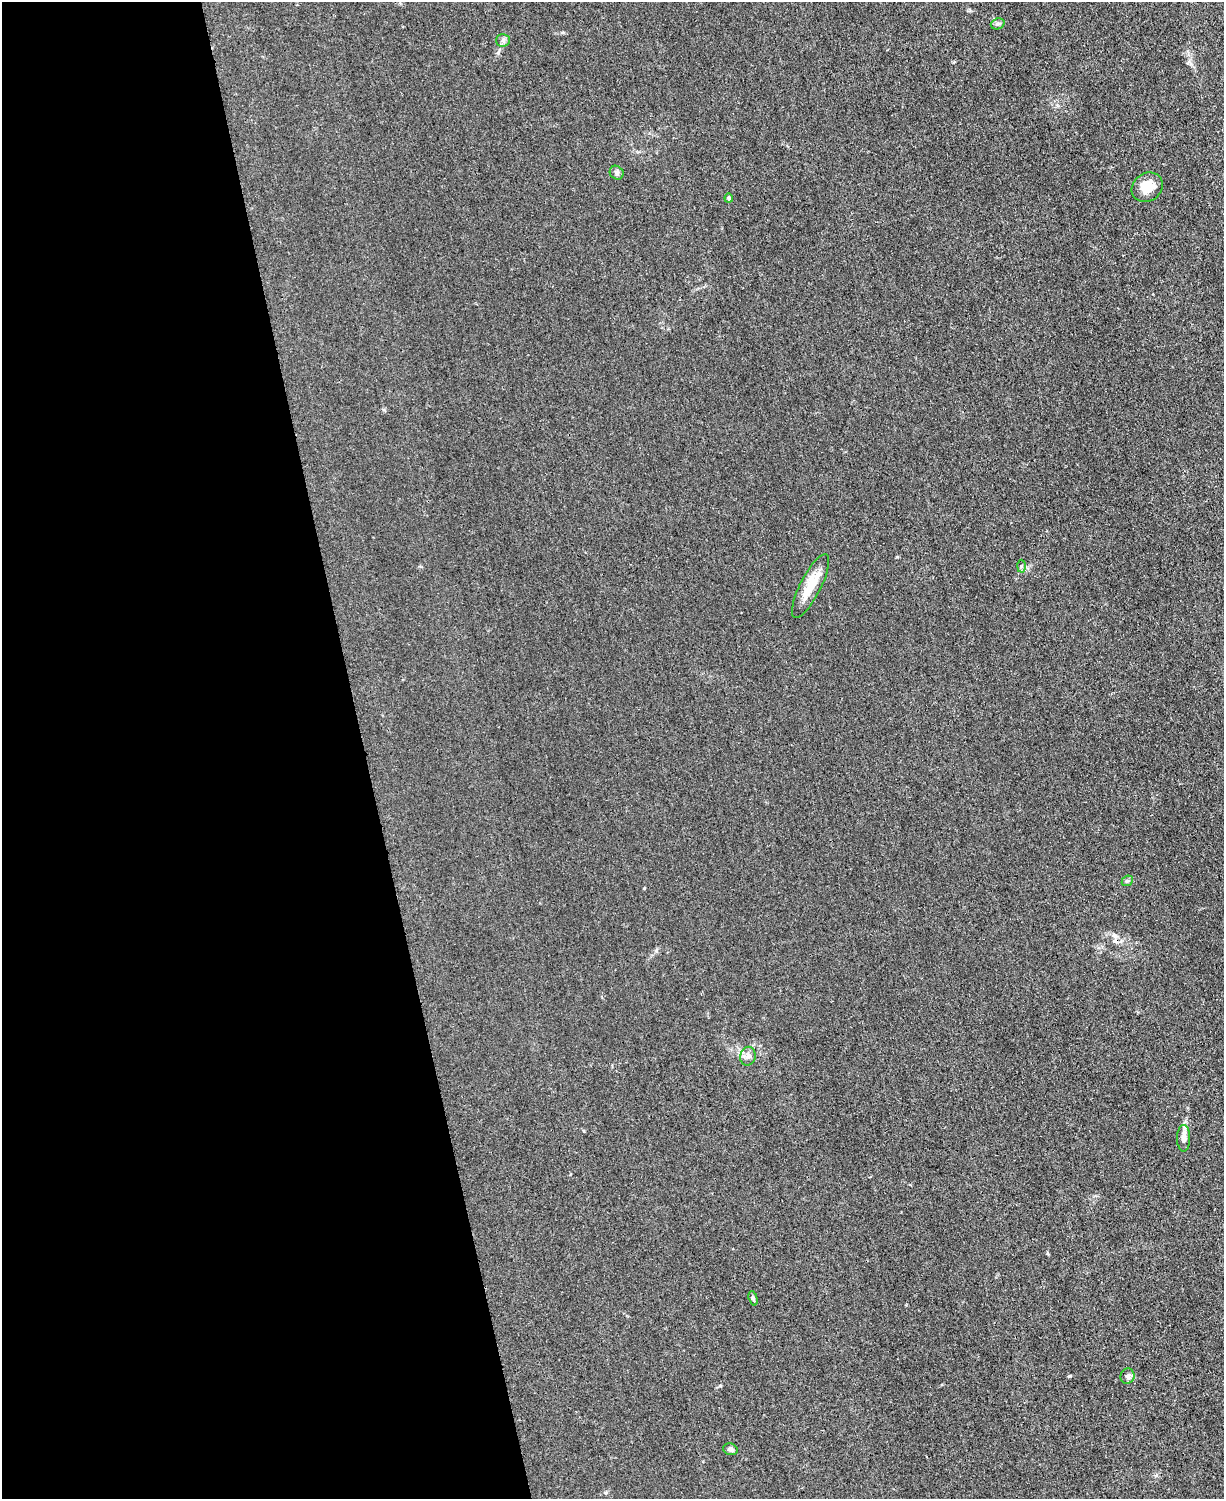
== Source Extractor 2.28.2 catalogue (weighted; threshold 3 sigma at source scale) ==
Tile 5 of 4 x 3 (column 1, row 2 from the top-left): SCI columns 13-1234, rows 1760-3256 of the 4923 x 4898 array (HDU 1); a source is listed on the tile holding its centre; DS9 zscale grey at full resolution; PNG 1226 x 1501 px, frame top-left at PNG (2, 2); each listed source drawn as its Kron ellipse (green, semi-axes under 4 px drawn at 4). Shown black and unused: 30% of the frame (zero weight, under 3 of 4 exposures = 2% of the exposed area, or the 3 px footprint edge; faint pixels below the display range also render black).
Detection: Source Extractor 2.28.2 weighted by HDU 2 'WHT'; one run over the whole footprint, this tile lists its part. Background 0.0151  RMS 0.0046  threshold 0.0205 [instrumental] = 3 sigma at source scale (4.5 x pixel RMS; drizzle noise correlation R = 1.50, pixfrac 1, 0.05/0.05 arcsec/px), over >= 5 px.
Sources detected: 14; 1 cosmic-ray / hot-pixel residue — neither listed nor drawn; the other 13 listed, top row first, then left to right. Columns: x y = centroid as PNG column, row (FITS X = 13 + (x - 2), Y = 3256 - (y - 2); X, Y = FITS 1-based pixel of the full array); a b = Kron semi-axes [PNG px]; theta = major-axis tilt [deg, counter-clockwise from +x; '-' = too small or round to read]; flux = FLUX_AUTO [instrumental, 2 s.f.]
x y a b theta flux
998 24 7 5 20 0.91
503 40 6 6 - 1.1
617 173 7 6 - 1.1
1147 187 16 14 35 8.3
729 198 4 4 - 0.81
1021 566 6 4 88 0.76
811 586 35 10 63 9.8
1127 881 6 4 42 0.77
748 1056 9 7 77 1.8
1184 1138 13 6 -90 2.5
753 1298 7 4 -74 0.79
1128 1376 8 7 - 1.5
730 1449 7 5 -16 1.2
Unlisted compact peaks at least as high as the median listed source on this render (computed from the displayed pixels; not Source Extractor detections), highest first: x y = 1070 1376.